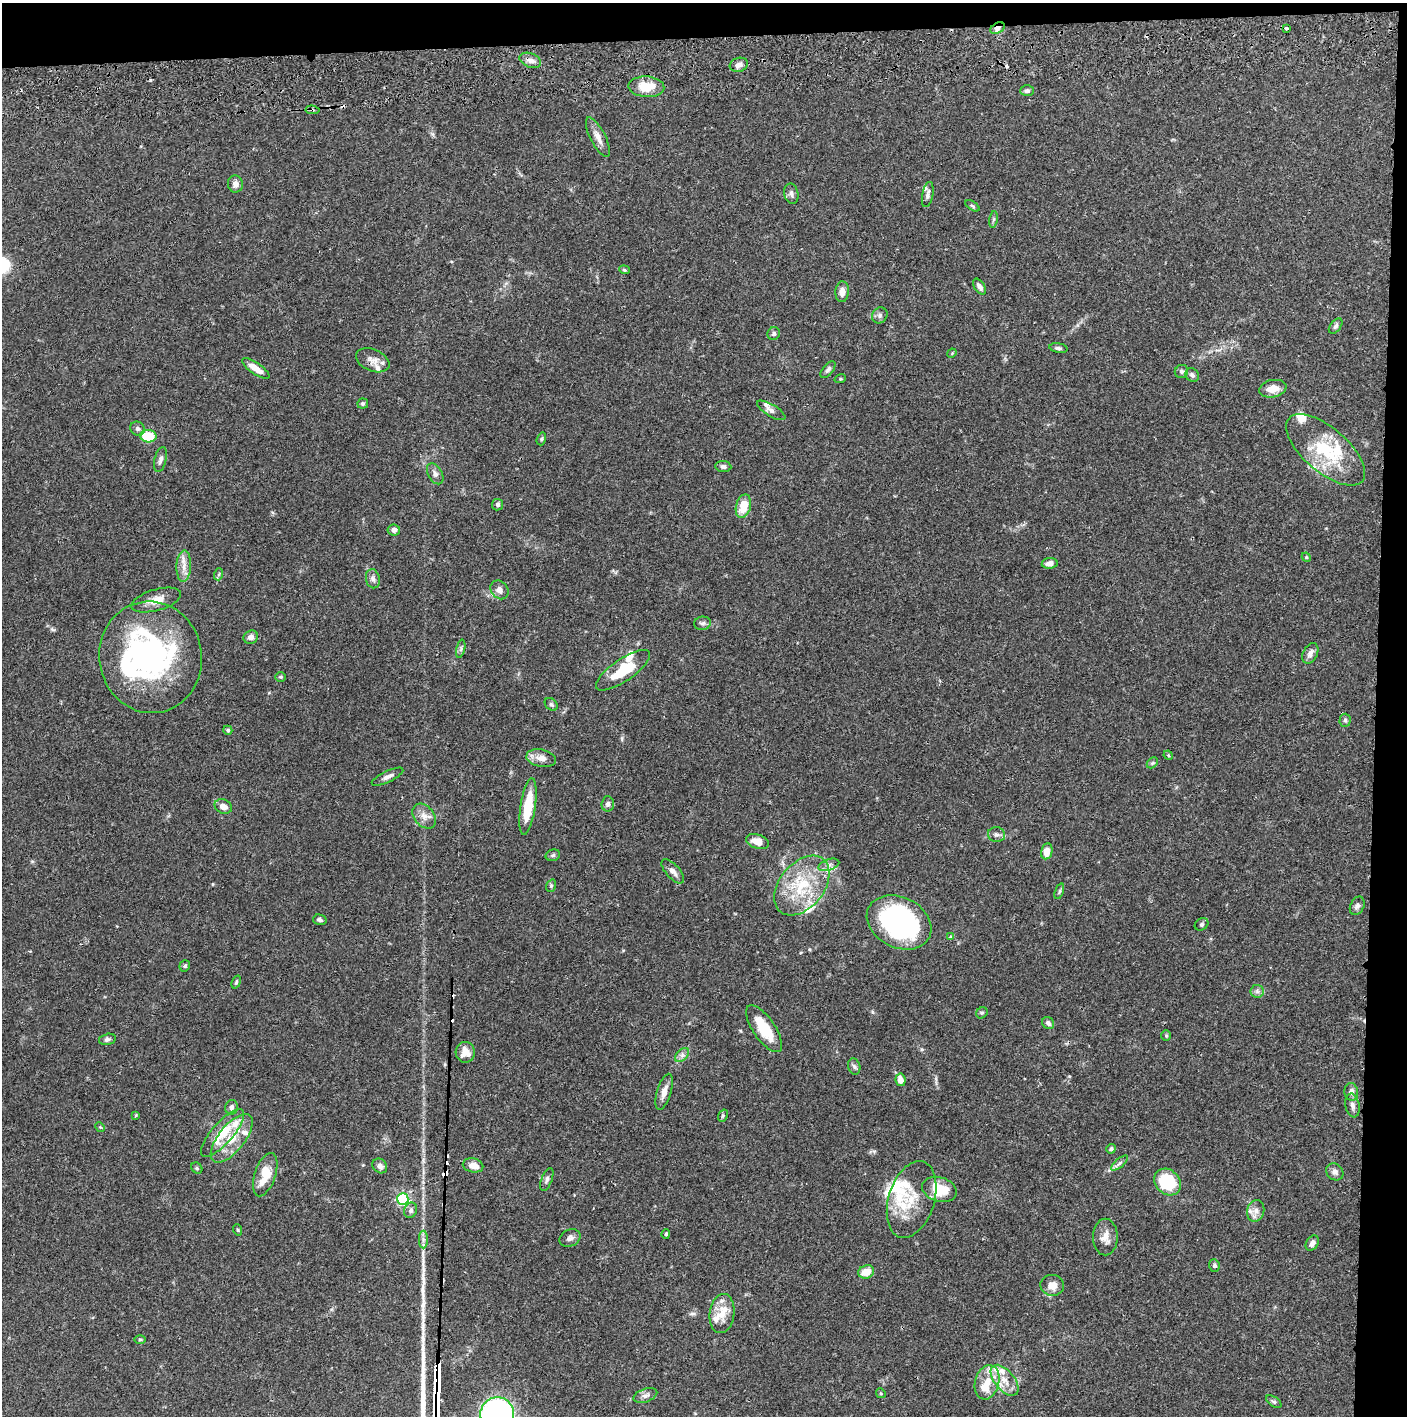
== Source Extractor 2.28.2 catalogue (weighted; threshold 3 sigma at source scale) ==
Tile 3 of 3 x 3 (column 3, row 1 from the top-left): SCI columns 2815-4219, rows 2886-4299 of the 4226 x 4357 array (HDU 1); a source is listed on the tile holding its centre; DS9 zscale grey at full resolution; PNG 1409 x 1418 px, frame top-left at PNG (2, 3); each listed source drawn as its Kron ellipse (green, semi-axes under 4 px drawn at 4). Shown black and unused: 5% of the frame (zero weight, under 2 of 3 exposures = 3% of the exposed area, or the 3 px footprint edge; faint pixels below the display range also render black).
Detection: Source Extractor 2.28.2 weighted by HDU 2 'WHT'; one run over the whole footprint, this tile lists its part. Background 0.0679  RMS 0.0048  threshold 0.0218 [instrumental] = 3 sigma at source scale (4.5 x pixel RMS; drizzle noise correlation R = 1.50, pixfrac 1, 0.05/0.05 arcsec/px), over >= 5 px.
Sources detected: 164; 3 inside a brighter object's white glare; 10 cosmic-ray / hot-pixel residue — neither listed nor drawn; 20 inside a brighter listed object's ellipse — not listed separately; the other 131 listed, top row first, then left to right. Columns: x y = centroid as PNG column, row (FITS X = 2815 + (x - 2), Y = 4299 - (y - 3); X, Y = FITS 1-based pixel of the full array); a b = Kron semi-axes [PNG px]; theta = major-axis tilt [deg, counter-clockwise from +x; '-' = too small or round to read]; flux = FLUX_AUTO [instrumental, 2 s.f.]
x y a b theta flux
997 28 8 5 29 2.4
1286 28 4 3 - 3.2
530 60 11 7 -22 2.4
739 65 9 7 19 2.3
646 87 18 10 -3 10
1027 91 7 5 1 1.1
312 110 7 3 -6 0.71
598 137 22 7 -63 3.9
235 184 8 7 - 2.6
791 194 10 7 -78 1.8
928 194 13 5 80 1.7
972 206 8 4 -32 0.81
993 219 8 4 81 0.87
624 270 5 4 - 0.64
980 287 9 5 -56 1.9
842 292 10 6 85 2.9
880 315 8 7 - 1.4
1336 326 9 5 53 1.2
774 334 6 6 - 1.1
1059 348 9 4 -10 1.2
952 353 5 4 - 0.45
373 360 17 10 -23 3.8
256 368 16 5 -34 5.7
828 370 10 5 50 1.2
1181 371 7 6 - 1.4
1192 375 7 6 - 1.5
840 379 6 4 17 0.5
1273 389 14 8 11 5
363 404 5 5 - 0.72
771 410 16 6 -31 2.1
137 429 7 7 - 1.5
148 436 8 6 -3 15
541 439 6 4 73 0.71
1326 450 48 22 -41 29
160 460 13 6 75 1.7
723 466 8 5 -7 1.4
435 474 11 7 -60 2.1
498 505 6 5 - 1.2
743 506 12 7 74 9.3
394 530 6 5 - 2
1306 557 5 3 - 0.48
1050 563 8 5 6 2.6
184 566 15 7 87 3.9
219 574 6 4 72 0.67
373 579 10 7 -79 1.7
499 590 10 8 -50 2.7
156 600 26 10 16 6
702 623 8 6 10 1.3
251 637 7 6 - 1.9
461 649 9 4 77 1
1310 653 11 7 63 2.4
151 657 56 51 -80 120
623 670 32 11 34 18
280 677 5 4 - 0.62
551 704 7 5 -44 0.95
1345 720 6 5 - 1
228 730 5 4 - 0.85
1168 755 5 4 - 0.49
541 758 15 8 -11 4.2
1152 763 6 4 45 0.81
388 777 17 5 25 2.3
608 804 7 6 - 1.4
223 806 9 7 -26 3.5
528 806 28 7 81 16
424 816 14 10 -50 3.7
997 835 9 7 -10 1.6
757 842 12 7 -18 4.8
1047 851 8 5 79 5.1
553 855 7 5 17 1
829 865 11 5 19 1.9
673 871 15 7 -48 2.7
802 885 34 22 51 25
551 886 6 5 - 0.81
1059 891 8 4 69 0.82
1357 906 10 6 64 1.8
320 920 7 5 -15 1.4
899 922 34 25 -26 95
1202 924 7 5 32 0.88
950 937 4 4 - 0.7
185 966 6 5 - 0.92
236 982 7 4 69 0.81
1257 991 7 6 - 1.4
982 1013 6 5 - 0.8
1048 1023 6 5 - 1.5
764 1029 27 11 -56 15
1166 1035 5 4 - 0.69
107 1039 8 5 13 1.2
465 1052 10 9 - 5.4
682 1055 8 5 45 1.5
854 1066 8 6 -72 1.3
900 1080 6 5 - 4.1
664 1092 18 7 73 4
1351 1092 9 7 -84 2.5
1352 1105 12 7 -78 2.1
231 1107 7 6 - 1.8
136 1115 4 3 - 0.48
723 1116 6 4 69 0.72
100 1127 5 4 - 0.51
223 1133 30 10 49 14
232 1138 29 13 51 13
1111 1149 5 4 - 0.84
1119 1163 10 3 40 1.2
473 1165 10 7 -13 4.1
380 1166 8 6 -46 2.1
197 1168 6 5 - 0.7
1335 1172 9 7 -43 2.1
265 1175 22 10 72 11
547 1179 12 5 69 1.5
1168 1182 15 12 -45 27
939 1189 18 12 -16 12
403 1199 6 5 - 70
912 1199 39 23 73 18
411 1210 8 6 66 1.4
1256 1211 11 8 77 3
238 1230 6 3 -71 0.49
666 1234 4 4 - 0.84
1105 1237 18 12 90 4.8
570 1238 11 8 27 1.9
423 1239 9 4 -90 1.4
1312 1243 8 6 57 2.1
1214 1266 6 5 - 1.1
866 1272 8 6 19 6.4
1052 1285 12 10 -4 4.7
722 1313 20 12 82 7.1
140 1339 6 3 1 0.57
1004 1380 18 10 -50 7.1
987 1382 17 12 74 8.2
881 1393 5 4 - 0.59
645 1396 12 6 19 2.1
1274 1402 9 5 -35 0.93
497 1414 17 16 - 130
Overlapping masked pixels (flux is a lower limit): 3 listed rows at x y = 997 28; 312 110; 373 360
Isophote crosses this tile's border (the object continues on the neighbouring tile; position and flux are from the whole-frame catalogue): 1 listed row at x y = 497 1414